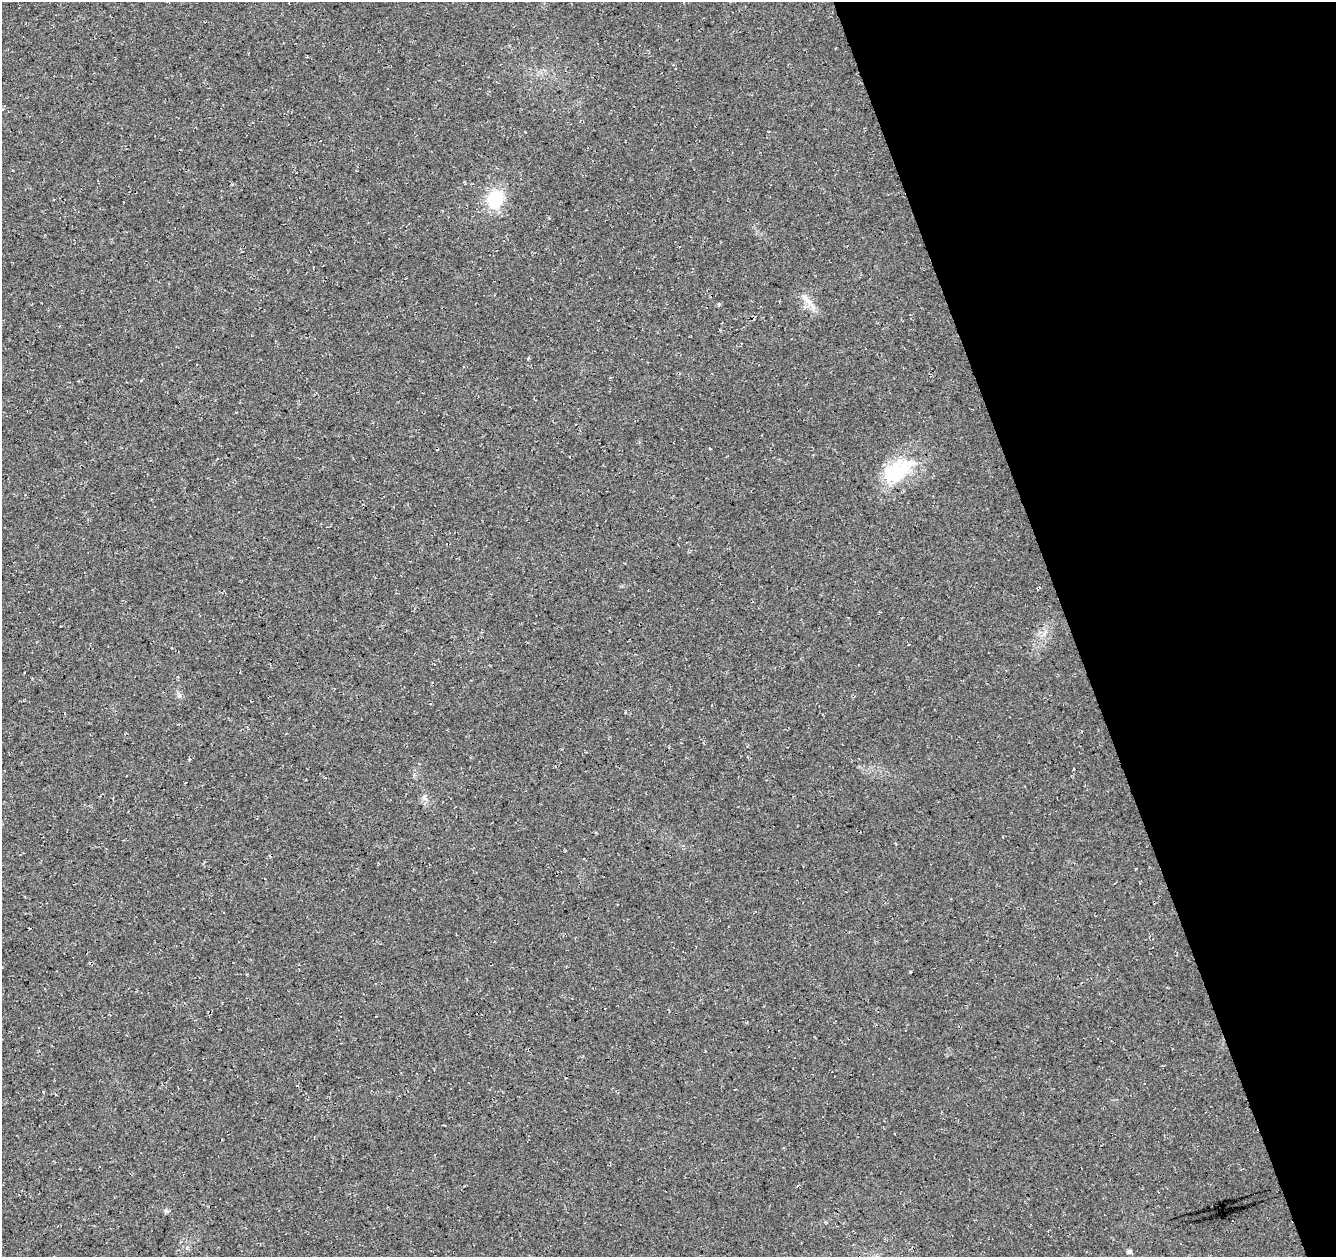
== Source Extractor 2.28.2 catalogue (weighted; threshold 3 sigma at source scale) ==
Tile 12 of 4 x 4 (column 4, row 3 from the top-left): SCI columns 4059-5392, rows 1338-2592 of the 5449 x 5237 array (HDU 1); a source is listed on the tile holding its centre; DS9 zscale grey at full resolution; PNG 1338 x 1259 px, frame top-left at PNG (2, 2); no overlay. Shown black and unused: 20% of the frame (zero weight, under 3 of 4 exposures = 5% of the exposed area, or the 3 px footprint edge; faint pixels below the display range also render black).
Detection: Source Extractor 2.28.2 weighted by HDU 2 'WHT'; one run over the whole footprint, this tile lists its part. Background 0.0307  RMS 0.0081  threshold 0.0362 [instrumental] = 3 sigma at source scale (4.5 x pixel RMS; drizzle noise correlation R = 1.50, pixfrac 1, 0.0396/0.0396 arcsec/px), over >= 5 px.
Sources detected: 10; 1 cosmic-ray / hot-pixel residue — not listed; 1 inside a brighter listed object's ellipse — not listed separately; the other 8 listed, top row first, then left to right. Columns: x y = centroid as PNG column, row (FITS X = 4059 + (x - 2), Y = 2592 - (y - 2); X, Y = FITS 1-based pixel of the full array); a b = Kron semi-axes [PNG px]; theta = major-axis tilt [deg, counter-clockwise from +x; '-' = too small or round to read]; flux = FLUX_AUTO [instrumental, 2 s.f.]
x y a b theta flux
495 199 23 19 66 30
807 300 26 7 -51 8.1
719 304 5 4 - 1.1
896 473 36 25 31 47
180 696 7 4 -89 1.6
424 797 9 6 -45 2.6
166 1211 6 5 - 1.4
1129 1251 5 5 - 2.2